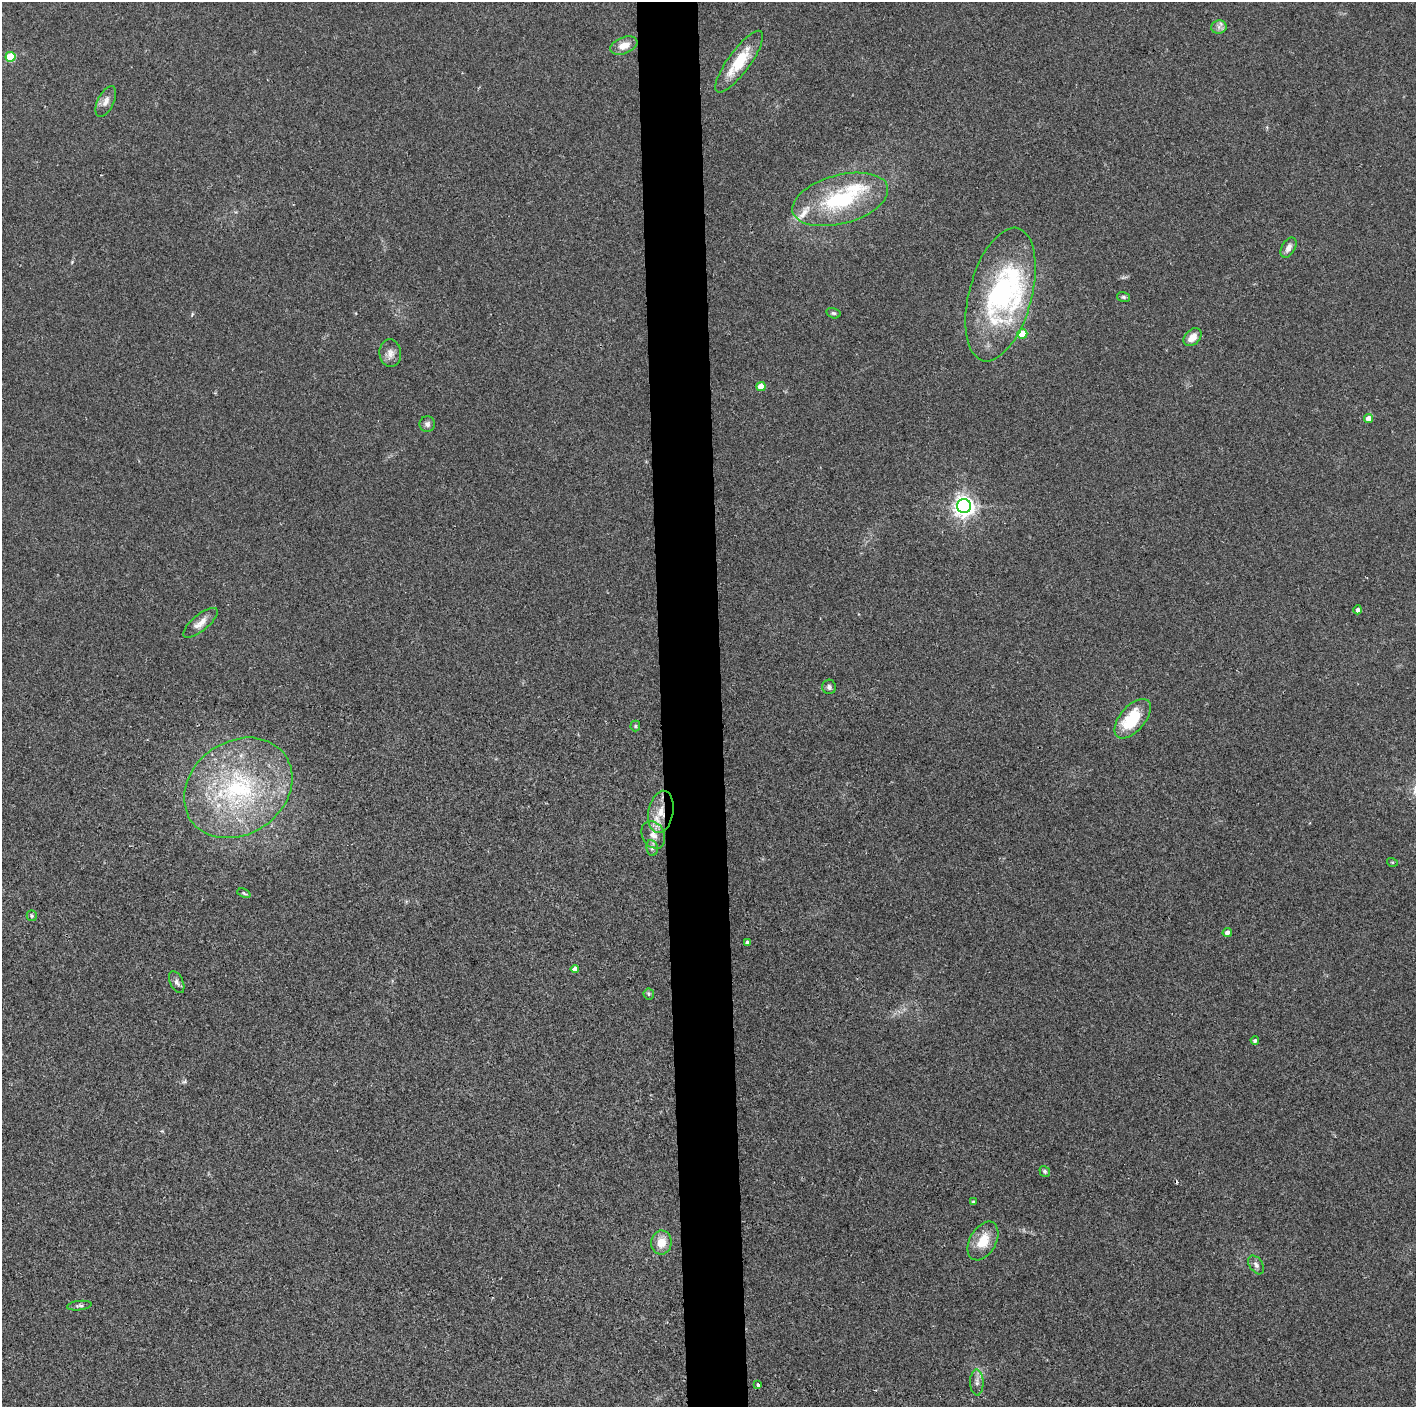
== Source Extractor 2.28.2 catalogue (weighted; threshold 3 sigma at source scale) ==
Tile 5 of 3 x 3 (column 2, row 2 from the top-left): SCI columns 1415-2828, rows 1407-2811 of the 4242 x 4218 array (HDU 1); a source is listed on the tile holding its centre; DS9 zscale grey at full resolution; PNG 1418 x 1409 px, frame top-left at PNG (2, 2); each listed source drawn as its Kron ellipse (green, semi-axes under 4 px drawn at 4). Shown black and unused: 4% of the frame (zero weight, under 2 of 3 exposures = <1% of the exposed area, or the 3 px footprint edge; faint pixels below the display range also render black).
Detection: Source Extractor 2.28.2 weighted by HDU 2 'WHT'; one run over the whole footprint, this tile lists its part. Background 0.077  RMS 0.0093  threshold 0.0418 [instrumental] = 3 sigma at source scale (4.5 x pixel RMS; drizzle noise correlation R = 1.50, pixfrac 1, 0.05/0.05 arcsec/px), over >= 5 px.
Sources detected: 48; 1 inside a brighter object's white glare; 1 cosmic-ray / hot-pixel residue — neither listed nor drawn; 3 inside a brighter listed object's ellipse — not listed separately; the other 43 listed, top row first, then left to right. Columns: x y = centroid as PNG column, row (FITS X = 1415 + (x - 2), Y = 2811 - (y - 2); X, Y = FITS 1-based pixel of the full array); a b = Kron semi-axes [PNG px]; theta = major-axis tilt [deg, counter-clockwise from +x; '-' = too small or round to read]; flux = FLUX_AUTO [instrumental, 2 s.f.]
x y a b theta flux
1219 27 8 6 8 3.7
624 45 14 8 21 10
10 57 5 5 - 40
739 62 37 11 54 31
106 101 16 8 63 6
840 199 49 24 15 82
1288 248 11 6 60 5.1
1000 295 68 31 75 150
1124 297 7 5 -16 1.7
833 313 7 5 -15 1.7
1022 334 5 4 - 25
1193 337 10 7 46 9.7
390 353 14 11 -84 6.4
761 386 4 4 - 16
1369 418 4 4 - 8.2
427 424 8 7 - 3.4
964 506 7 7 - 600
1358 610 4 4 - 3.2
200 623 21 8 39 8
829 687 7 7 - 2.7
1133 719 24 12 49 42
635 726 5 5 - 1.3
238 788 57 46 35 150
661 812 21 12 79 20
653 835 14 11 -62 8.3
652 848 8 6 -80 2.5
1392 862 5 3 - 0.95
244 893 7 4 -22 1.2
32 916 5 5 - 1.5
1227 932 5 4 - 3.7
748 943 4 4 - 3.6
575 969 4 4 - 5
177 982 12 6 -64 3.4
649 994 6 5 - 1.5
1255 1041 4 4 - 2.1
1045 1171 6 4 -53 1.5
973 1202 4 4 - 1.2
983 1241 21 13 60 21
661 1243 12 10 83 12
1256 1265 10 6 -56 3.2
79 1306 12 4 7 2.2
977 1382 13 6 -89 4.4
758 1385 3 3 - 2.8
Overlapping masked pixels (flux is a lower limit): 1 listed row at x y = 661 812